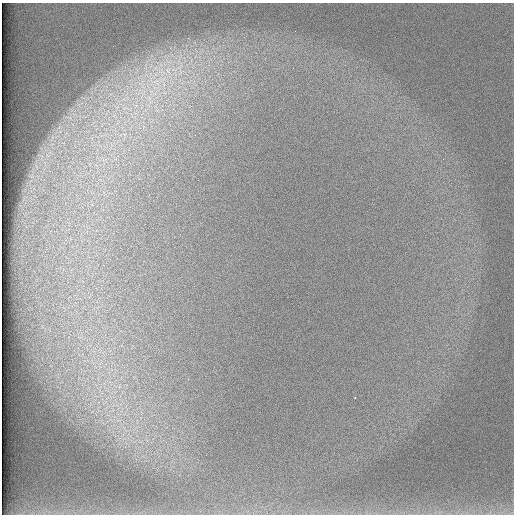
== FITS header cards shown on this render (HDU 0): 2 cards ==
NAXIS1  =                  512 /
NAXIS2  =                  512 /

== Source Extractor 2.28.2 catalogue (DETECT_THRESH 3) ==
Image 512 x 512 px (HDU 0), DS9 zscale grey, 1 PNG px = 1 image px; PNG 516 x 516 px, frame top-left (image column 1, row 512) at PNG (2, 3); no overlay
Background 97.3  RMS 2.9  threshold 8.65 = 3 sigma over >= 5 px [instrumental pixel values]
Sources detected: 4; all 4 listed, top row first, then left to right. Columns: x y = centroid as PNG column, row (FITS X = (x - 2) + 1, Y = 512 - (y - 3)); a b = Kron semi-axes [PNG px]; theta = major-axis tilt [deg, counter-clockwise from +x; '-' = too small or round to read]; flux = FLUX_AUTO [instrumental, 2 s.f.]
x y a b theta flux
179 67 37 9 59 6600
168 70 15 11 -78 4100
162 79 16 10 -2 3500
355 398 3 2 - 450